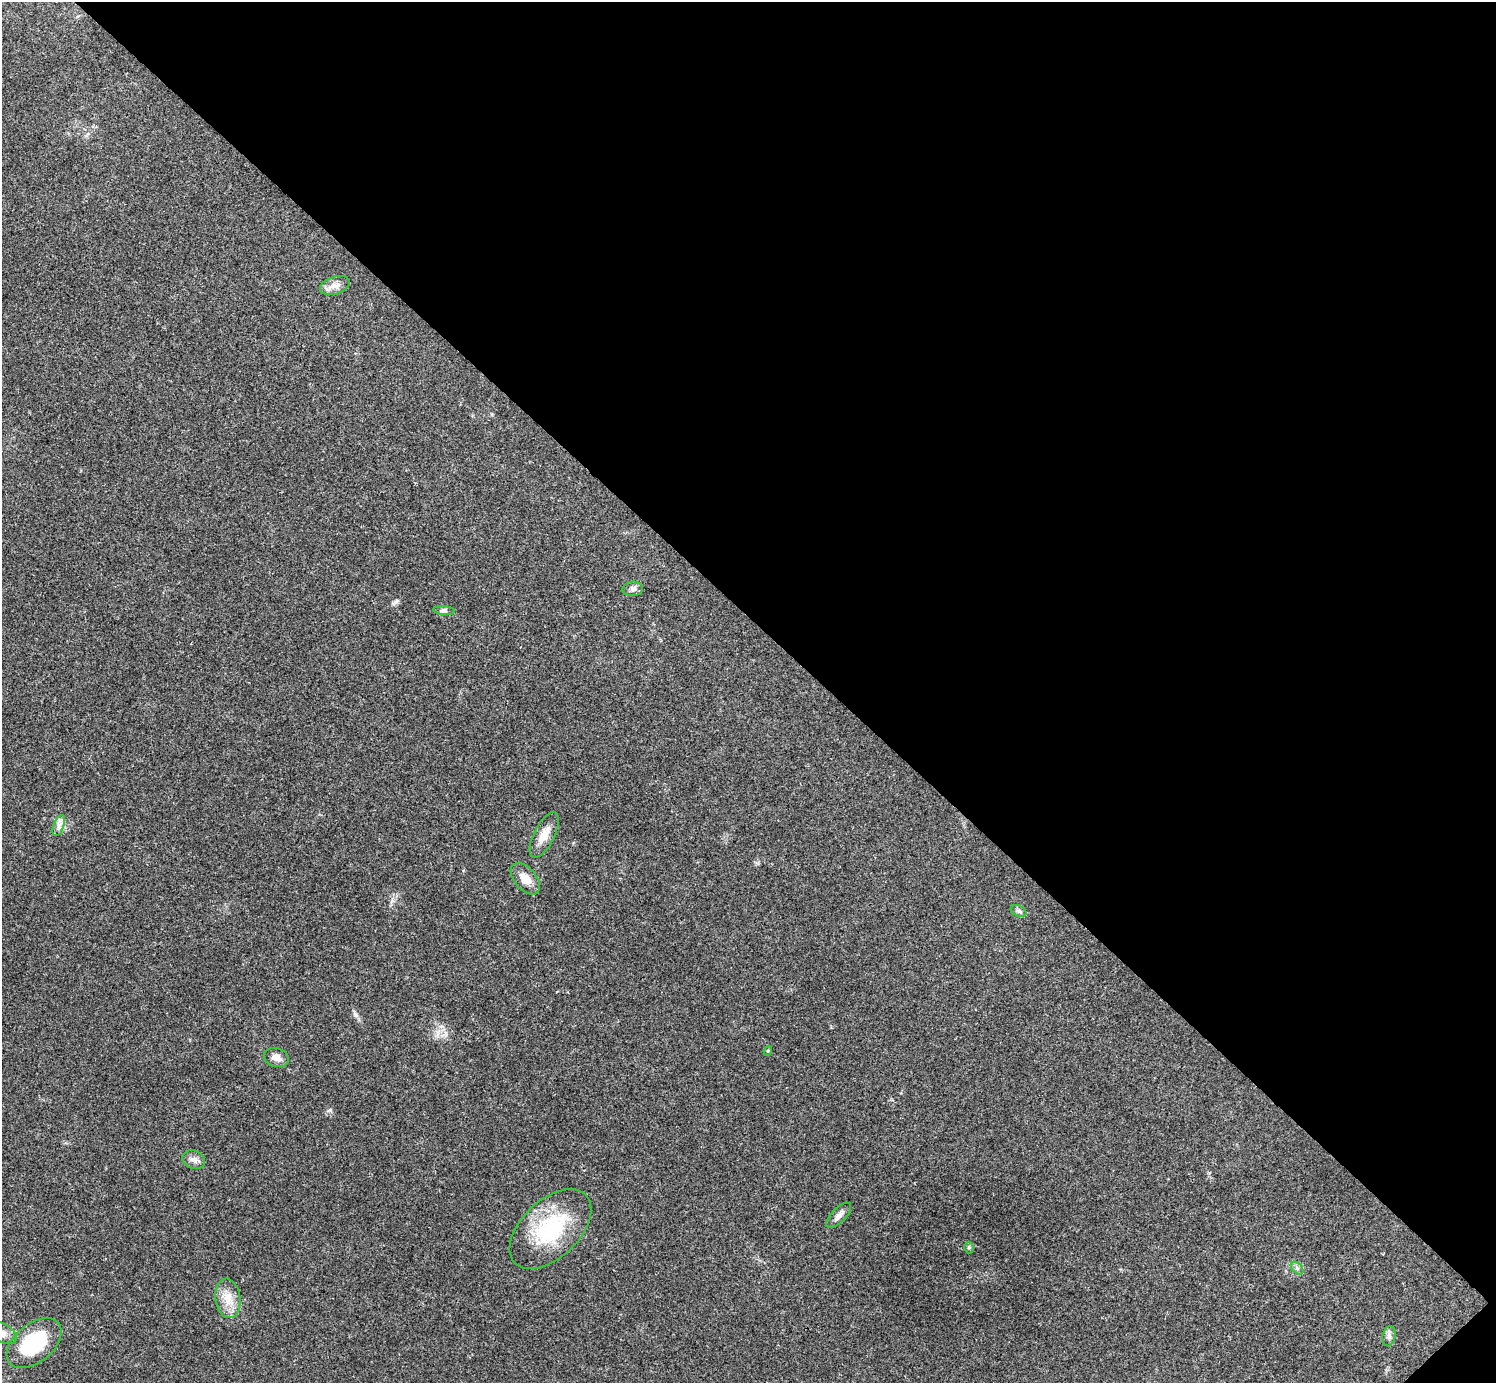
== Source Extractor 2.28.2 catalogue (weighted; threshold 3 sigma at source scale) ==
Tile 8 of 4 x 4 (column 4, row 2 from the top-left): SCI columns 4485-5978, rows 2922-4302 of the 5985 x 5985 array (HDU 1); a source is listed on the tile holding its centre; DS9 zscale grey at full resolution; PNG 1498 x 1385 px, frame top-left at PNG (2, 2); each listed source drawn as its Kron ellipse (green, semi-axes under 4 px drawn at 4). Shown black and unused: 45% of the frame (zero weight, under 3 of 4 exposures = <1% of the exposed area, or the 3 px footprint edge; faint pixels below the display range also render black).
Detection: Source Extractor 2.28.2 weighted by HDU 2 'WHT'; one run over the whole footprint, this tile lists its part. Background 0.0215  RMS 0.0043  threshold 0.0192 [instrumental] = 3 sigma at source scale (4.5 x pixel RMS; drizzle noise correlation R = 1.50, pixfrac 1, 0.05/0.05 arcsec/px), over >= 5 px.
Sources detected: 18; all 18 listed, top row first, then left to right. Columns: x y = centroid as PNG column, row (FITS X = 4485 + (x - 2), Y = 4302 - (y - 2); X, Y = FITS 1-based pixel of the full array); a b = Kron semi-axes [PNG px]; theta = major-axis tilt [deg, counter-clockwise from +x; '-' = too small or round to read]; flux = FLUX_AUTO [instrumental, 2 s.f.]
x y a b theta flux
335 285 15 9 17 3.1
633 589 10 7 3 1.6
444 611 11 4 -5 1
59 826 11 5 68 2
544 835 25 10 63 5.6
525 879 18 11 -49 5.1
1018 911 8 5 -26 1.1
768 1051 5 4 - 0.61
276 1057 13 9 -16 2.9
194 1160 11 9 -22 2.3
839 1215 16 7 45 2.2
550 1229 49 29 44 36
969 1247 6 4 90 0.71
1297 1268 8 4 -46 0.98
228 1298 20 12 -82 6.5
2 1333 16 9 -28 3.4
1389 1336 10 6 80 1.5
34 1343 32 19 40 27
Isophote crosses this tile's border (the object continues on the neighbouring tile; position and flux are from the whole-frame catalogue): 1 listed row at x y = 2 1333
Unlisted compact peaks at least as high as the median listed source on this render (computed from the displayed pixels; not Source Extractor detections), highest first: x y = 396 602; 356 1015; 330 1110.